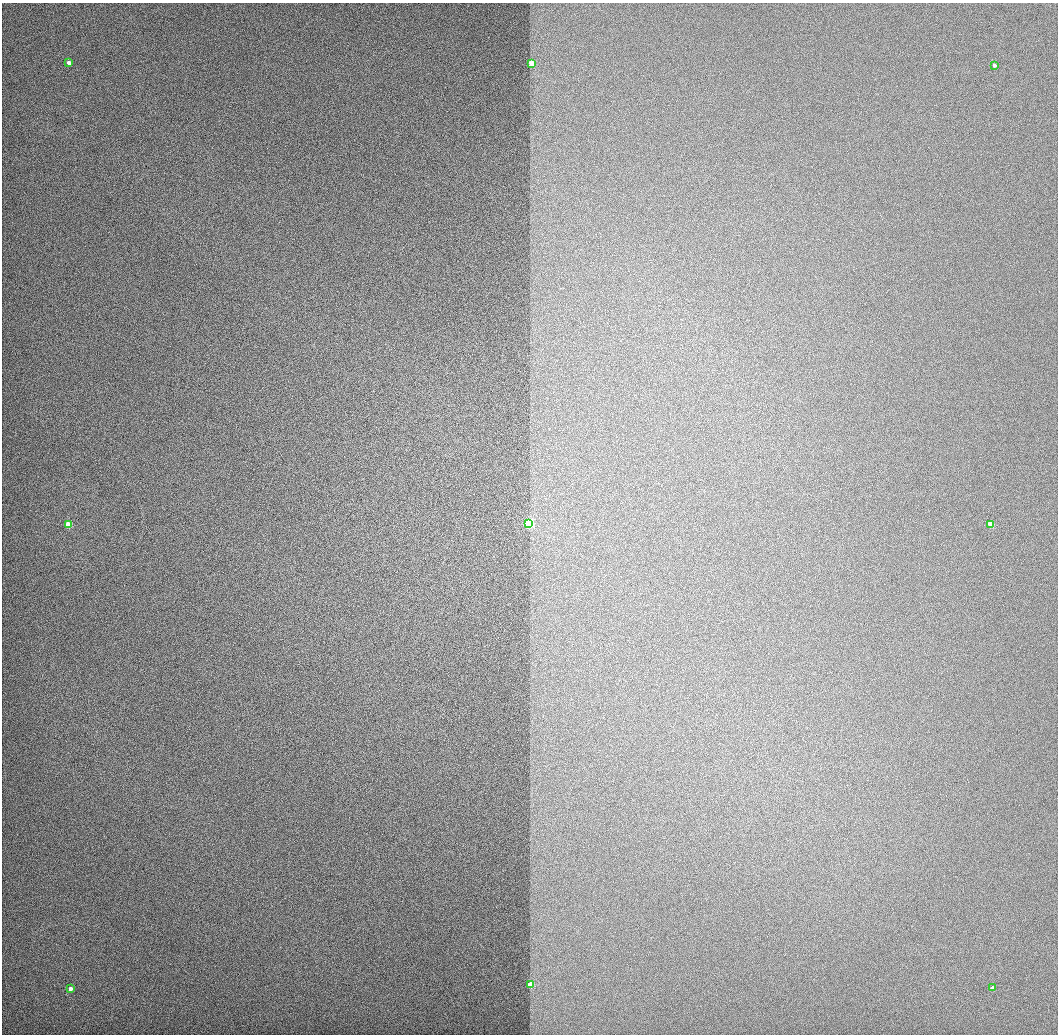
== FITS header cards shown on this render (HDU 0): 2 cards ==
NAXIS1  =                 1056 / Length of Axis 1 (Serial)
NAXIS2  =                 1032 / Length of Axis 2 (Parallel)

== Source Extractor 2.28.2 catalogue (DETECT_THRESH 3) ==
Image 1056 x 1032 px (HDU 0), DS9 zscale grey, 1 PNG px = 1 image px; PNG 1060 x 1036 px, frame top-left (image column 1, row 1032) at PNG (2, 3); each listed source drawn as its Kron ellipse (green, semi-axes under 4 px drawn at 4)
Background 515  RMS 3.3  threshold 9.76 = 3 sigma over >= 5 px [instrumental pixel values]
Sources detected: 9; all 9 listed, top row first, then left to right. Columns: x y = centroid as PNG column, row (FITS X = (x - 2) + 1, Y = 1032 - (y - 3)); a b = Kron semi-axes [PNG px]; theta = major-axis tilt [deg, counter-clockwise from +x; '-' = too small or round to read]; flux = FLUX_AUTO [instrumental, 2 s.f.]
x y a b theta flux
69 63 4 3 - 3100
532 64 4 3 - 15000
994 65 3 3 - 2800
529 524 3 3 - 70000
69 525 4 3 - 18000
990 525 3 3 - 18000
530 985 3 3 - 19000
993 988 3 3 - 2600
70 989 3 3 - 3200